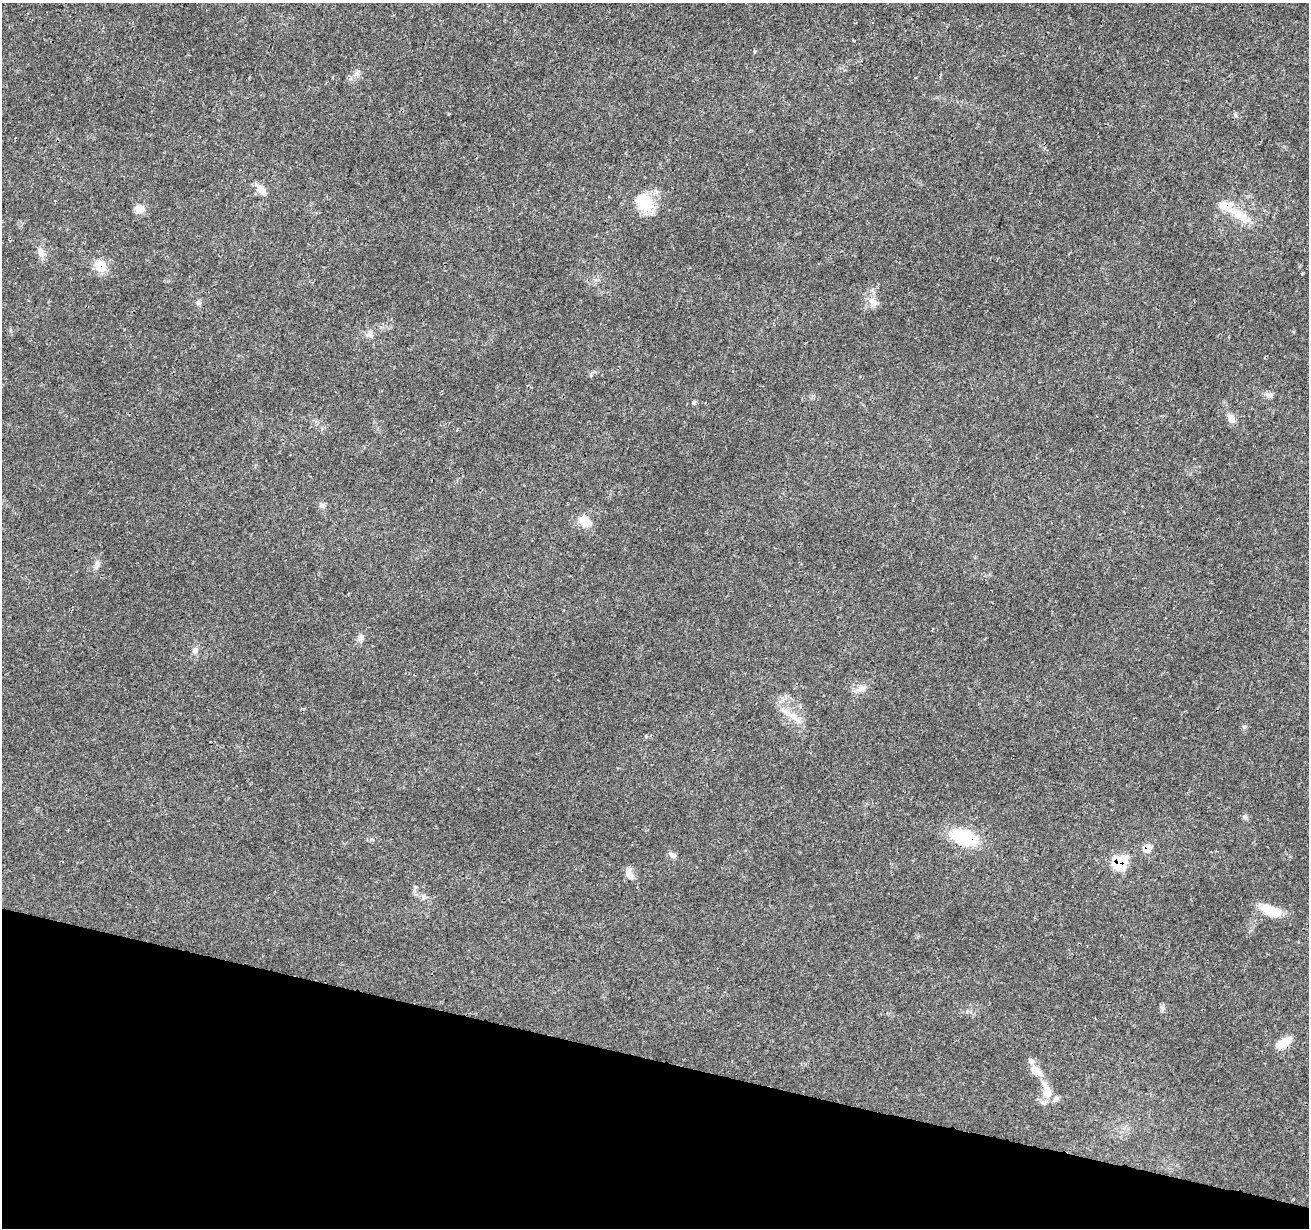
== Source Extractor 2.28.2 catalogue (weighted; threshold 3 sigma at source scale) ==
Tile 15 of 4 x 4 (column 3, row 4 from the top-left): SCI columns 2621-3927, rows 284-1509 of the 5235 x 5407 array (HDU 1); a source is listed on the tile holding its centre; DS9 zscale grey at full resolution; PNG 1311 x 1230 px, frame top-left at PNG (2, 3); no overlay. Shown black and unused: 14% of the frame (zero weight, under 3 of 4 exposures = <1% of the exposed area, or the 3 px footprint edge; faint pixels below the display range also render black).
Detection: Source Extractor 2.28.2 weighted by HDU 2 'WHT'; one run over the whole footprint, this tile lists its part. Background 0.0247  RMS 0.0022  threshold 0.0101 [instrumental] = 3 sigma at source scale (4.5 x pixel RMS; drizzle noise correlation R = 1.50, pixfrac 1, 0.0396/0.0396 arcsec/px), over >= 5 px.
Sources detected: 31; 3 inside a brighter listed object's ellipse — not listed separately; the other 28 listed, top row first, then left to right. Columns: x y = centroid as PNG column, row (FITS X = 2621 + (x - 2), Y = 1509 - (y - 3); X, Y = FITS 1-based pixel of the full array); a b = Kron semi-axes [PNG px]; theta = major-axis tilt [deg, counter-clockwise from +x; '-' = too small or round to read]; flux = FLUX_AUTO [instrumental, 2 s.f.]
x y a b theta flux
261 190 17 8 -49 1.8
644 202 28 20 -43 6.9
139 209 11 9 -10 1.9
1241 216 37 12 -35 5.2
41 253 12 8 -47 1.3
100 266 14 12 -49 3.9
873 301 15 8 -24 1.6
198 303 8 6 -45 0.54
1269 395 12 6 -7 0.84
1231 419 13 8 -57 1.4
322 505 9 7 -21 0.67
584 521 15 12 -44 3.2
97 563 9 7 -79 0.81
360 637 8 8 - 0.84
195 650 8 7 - 0.78
861 689 13 8 20 1.4
793 716 18 9 -38 2.6
1245 817 6 6 - 0.5
964 837 30 16 -19 11
1147 848 11 9 58 2.3
672 855 10 6 -40 0.79
1119 862 9 8 - 14
629 874 14 9 -44 1.5
423 896 6 6 - 0.52
1270 910 26 11 -21 5.6
1283 1043 19 10 32 3.9
1031 1061 9 6 -45 0.8
1046 1091 30 11 -75 3.9
Overlapping masked pixels (flux is a lower limit): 5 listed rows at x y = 100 266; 964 837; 1147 848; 1119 862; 1283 1043
Unlisted compact peaks at least as high as the median listed source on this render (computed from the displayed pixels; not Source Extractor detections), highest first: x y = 694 403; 1244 727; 414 891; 356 74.